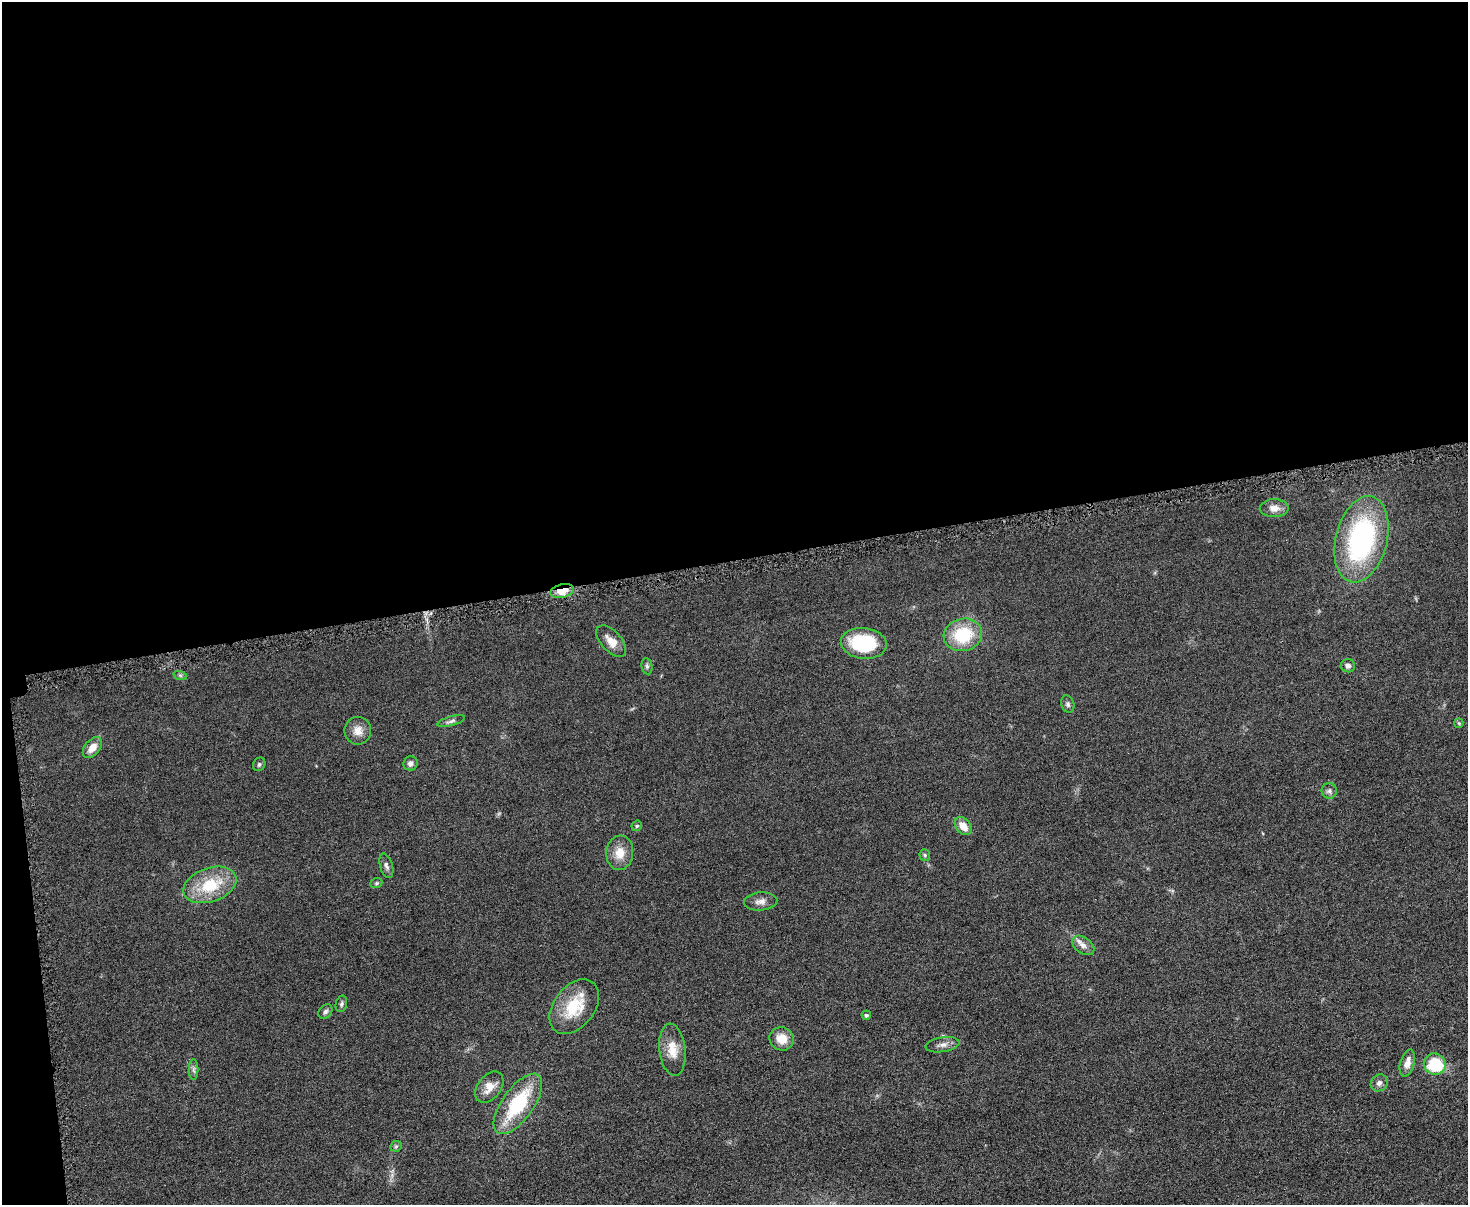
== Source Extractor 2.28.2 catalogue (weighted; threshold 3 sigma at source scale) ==
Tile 1 of 3 x 4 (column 1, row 1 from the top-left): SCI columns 145-1610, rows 3614-4816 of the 4798 x 4820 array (HDU 1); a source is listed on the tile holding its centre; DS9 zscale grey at full resolution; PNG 1470 x 1207 px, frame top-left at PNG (2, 2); each listed source drawn as its Kron ellipse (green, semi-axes under 4 px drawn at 4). Shown black and unused: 48% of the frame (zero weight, under 4 of 8 exposures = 1% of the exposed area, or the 3 px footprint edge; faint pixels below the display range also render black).
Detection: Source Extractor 2.28.2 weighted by HDU 2 'WHT'; one run over the whole footprint, this tile lists its part. Background 0.0578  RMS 0.0079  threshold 0.0323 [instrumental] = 3 sigma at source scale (4.09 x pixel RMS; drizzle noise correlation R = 1.36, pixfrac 0.8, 0.05/0.05 arcsec/px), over >= 5 px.
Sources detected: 40; all 40 listed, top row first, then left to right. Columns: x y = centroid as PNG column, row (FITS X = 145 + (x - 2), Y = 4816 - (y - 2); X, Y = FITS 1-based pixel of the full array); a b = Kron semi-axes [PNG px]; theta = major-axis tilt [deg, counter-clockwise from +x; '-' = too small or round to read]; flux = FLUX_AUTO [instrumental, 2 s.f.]
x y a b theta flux
1274 508 14 9 0 6
1361 539 44 25 76 130
562 591 12 6 13 10
963 635 19 16 14 36
611 641 19 10 -48 8.4
864 643 23 15 -6 48
647 666 8 5 -81 1.7
1348 666 7 6 - 2.6
180 675 7 4 -19 1.3
1068 704 9 6 -72 1.9
451 721 14 4 15 2.4
1459 723 5 4 - 0.81
358 731 14 13 - 7.3
92 748 12 7 49 8.1
410 763 7 6 - 3.1
259 764 7 6 - 1.4
1329 791 8 7 - 2.4
637 826 6 5 - 1.2
963 826 10 7 -51 9.4
620 853 17 13 84 11
925 855 6 5 - 1.2
386 866 12 6 -73 2.9
376 883 6 4 21 1.2
210 885 27 17 19 32
761 901 17 9 5 4.8
1083 945 12 8 -36 4.7
341 1004 8 5 78 1.8
574 1007 31 20 53 29
325 1011 8 6 46 2.1
866 1015 5 4 - 1.6
782 1039 12 11 - 10
943 1045 17 7 9 4.2
672 1050 26 13 -83 13
1407 1063 14 7 74 6.4
1435 1064 11 10 - 31
193 1070 10 5 -90 2
1379 1083 9 8 - 3.1
489 1087 18 11 53 8.7
518 1104 35 15 54 52
396 1146 6 5 - 1.2
Overlapping masked pixels (flux is a lower limit): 1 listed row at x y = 562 591